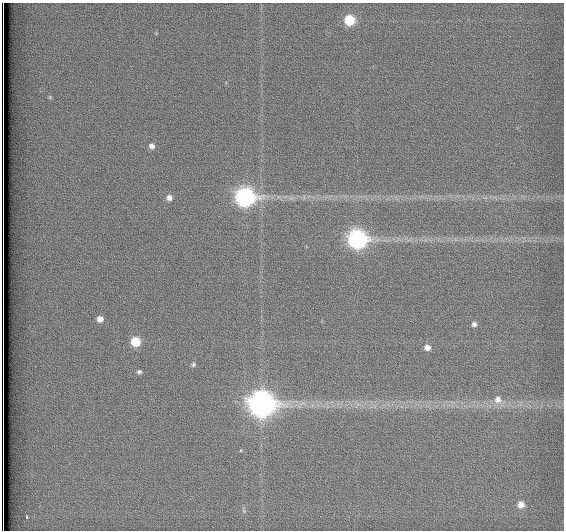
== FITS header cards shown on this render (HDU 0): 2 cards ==
NAXIS1  =                  562          / # of pixels in <axis direction>
NAXIS2  =                  528          / # of pixels in <axis direction>

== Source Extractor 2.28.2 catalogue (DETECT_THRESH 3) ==
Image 562 x 528 px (HDU 0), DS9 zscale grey, 1 PNG px = 1 image px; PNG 566 x 532 px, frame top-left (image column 1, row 528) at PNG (2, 3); no overlay
Background 1790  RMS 4.8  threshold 14.3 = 3 sigma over >= 5 px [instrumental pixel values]
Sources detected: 18; all 18 listed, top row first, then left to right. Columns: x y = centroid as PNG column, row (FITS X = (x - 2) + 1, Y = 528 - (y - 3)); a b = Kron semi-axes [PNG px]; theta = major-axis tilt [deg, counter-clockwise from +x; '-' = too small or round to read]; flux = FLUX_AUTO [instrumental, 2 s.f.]
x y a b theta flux
349 20 7 7 - 14000
50 97 6 5 - 460
151 146 7 7 - 1400
245 197 9 9 - 120000
169 198 7 7 - 1500
357 239 9 9 - 110000
100 319 7 7 - 1900
474 324 6 6 - 970
135 342 7 7 - 9500
427 347 7 6 - 1900
193 365 6 6 - 630
139 372 5 5 - 670
498 399 11 11 - 2700
261 404 11 10 - 340000
521 504 8 7 - 2500
244 511 5 5 - 430
27 517 3 2 - 220
3 528 7 2 -89 2000
At the frame edge (FLAGS 8, measured only in part): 1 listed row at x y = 3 528